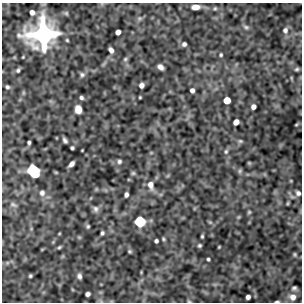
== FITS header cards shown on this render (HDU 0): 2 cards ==
NAXIS1  =                  300
NAXIS2  =                  300

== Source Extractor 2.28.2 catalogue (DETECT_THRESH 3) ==
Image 300 x 300 px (HDU 0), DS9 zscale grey, 1 PNG px = 1 image px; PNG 304 x 304 px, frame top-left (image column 1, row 300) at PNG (2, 3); no overlay
Background 0.00817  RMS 0.37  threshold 1.12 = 3 sigma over >= 5 px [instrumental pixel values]
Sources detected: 65; all 65 listed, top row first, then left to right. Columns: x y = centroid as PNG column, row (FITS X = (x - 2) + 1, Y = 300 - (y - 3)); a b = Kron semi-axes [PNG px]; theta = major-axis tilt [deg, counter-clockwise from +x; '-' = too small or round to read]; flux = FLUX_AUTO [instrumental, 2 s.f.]
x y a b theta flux
196 7 7 5 3 200
215 8 5 4 - 29
32 12 4 4 - 110
246 27 8 5 -11 55
285 30 9 7 -88 110
118 32 5 4 - 130
43 34 17 16 - 6300
184 44 4 4 - 58
111 50 5 4 - 110
221 55 4 3 - 31
125 59 6 5 - 42
160 67 6 4 -44 100
297 69 6 5 - 46
18 70 4 4 - 41
82 75 7 6 - 56
141 85 5 4 - 95
7 87 4 3 - 40
192 90 4 4 - 91
140 97 3 2 - 22
81 98 4 3 - 52
227 100 5 5 - 380
253 107 5 4 - 90
78 109 7 5 -82 300
236 122 5 4 - 180
296 125 5 3 - 20
65 140 5 3 - 57
240 141 5 5 - 36
29 142 4 3 - 41
72 148 4 3 - 41
226 152 7 4 63 42
119 161 6 5 - 53
249 163 4 4 - 22
71 164 6 4 45 98
33 171 9 7 -51 2000
240 171 7 4 89 37
133 173 5 5 - 35
151 185 12 7 -77 170
42 193 8 8 - 99
298 193 7 6 - 75
126 195 5 4 - 72
288 203 6 3 71 24
13 205 11 6 -22 77
96 209 9 7 -76 79
249 212 5 4 - 29
140 222 7 7 - 1300
88 226 5 4 - 36
102 233 4 3 - 46
202 236 3 3 - 30
79 237 6 4 -18 27
163 239 5 4 - 32
156 241 4 4 - 56
199 245 4 4 - 39
59 247 5 4 - 33
219 247 3 2 - 19
130 251 5 4 - 34
295 254 5 4 - 33
208 259 3 3 - 36
30 276 4 3 - 34
79 276 6 5 - 74
294 288 4 4 - 47
87 294 5 4 - 75
248 297 4 4 - 84
293 297 8 7 - 150
189 301 5 4 - 27
277 302 5 2 - 33
At the frame edge (FLAGS 8, measured only in part): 2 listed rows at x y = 189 301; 277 302